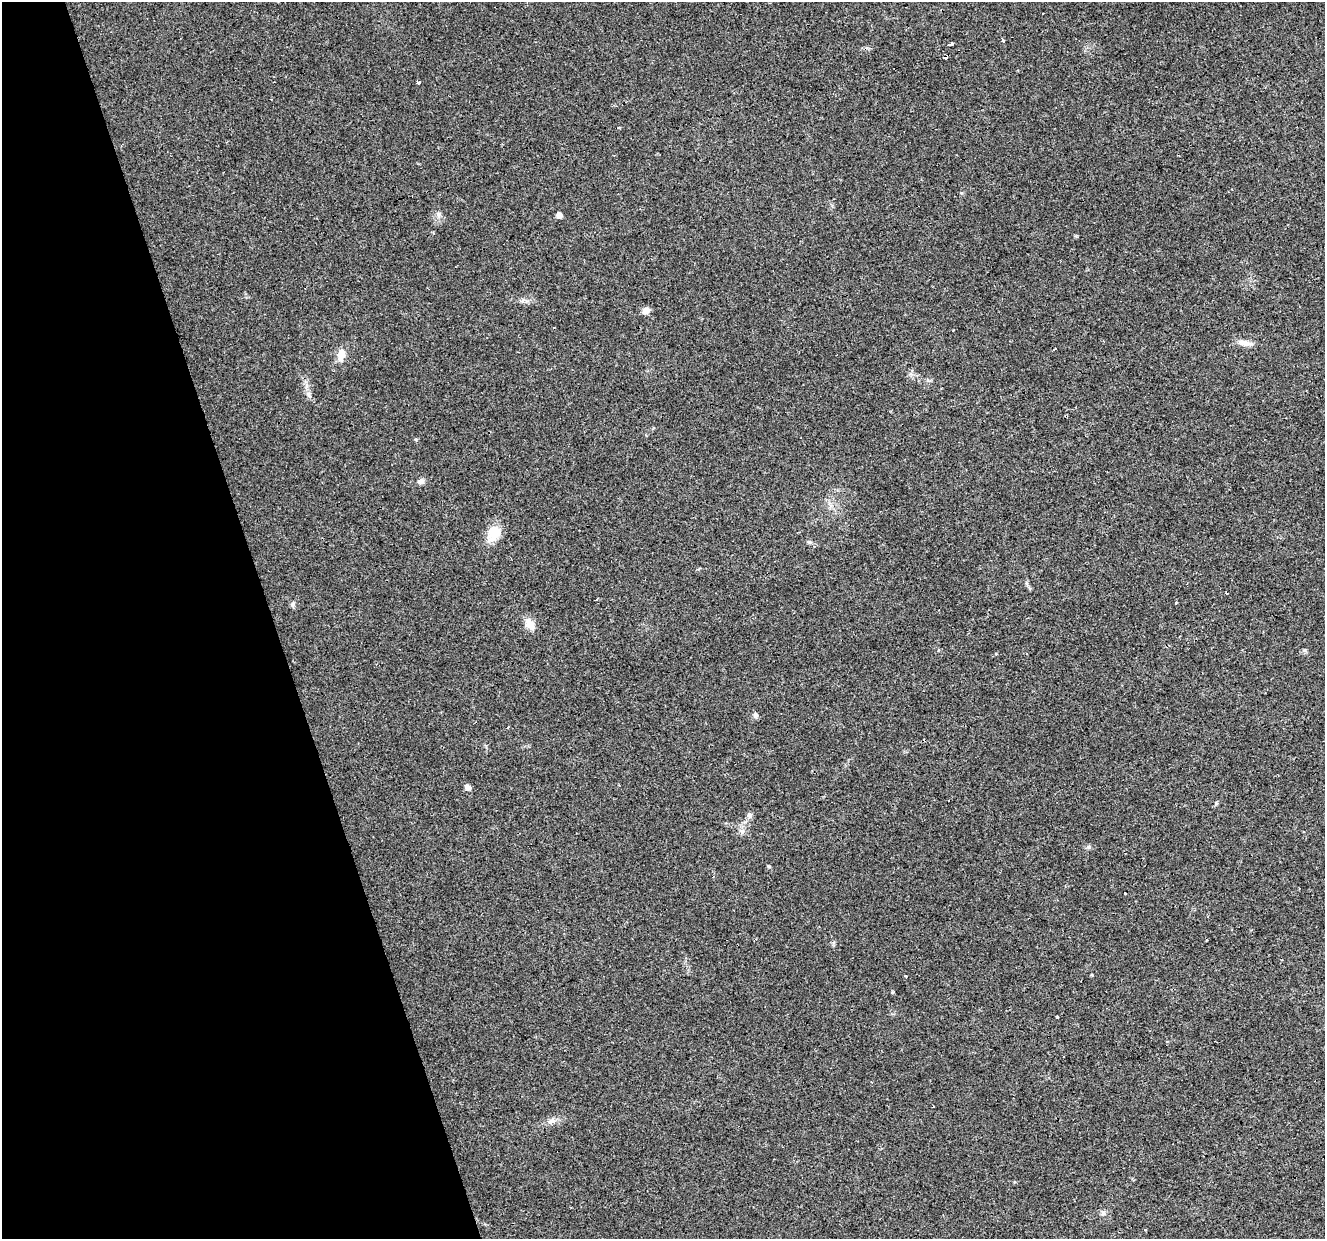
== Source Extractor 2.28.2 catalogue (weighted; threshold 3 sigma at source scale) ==
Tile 5 of 4 x 4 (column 1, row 2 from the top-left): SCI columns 1-1323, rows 2576-3812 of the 5293 x 5105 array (HDU 1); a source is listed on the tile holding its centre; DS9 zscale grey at full resolution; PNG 1327 x 1241 px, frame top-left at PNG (2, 2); no overlay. Shown black and unused: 21% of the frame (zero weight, under 3 of 4 exposures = <1% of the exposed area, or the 3 px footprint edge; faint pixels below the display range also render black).
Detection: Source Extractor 2.28.2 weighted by HDU 2 'WHT'; one run over the whole footprint, this tile lists its part. Background 0.0222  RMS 0.0032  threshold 0.0146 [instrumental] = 3 sigma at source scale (4.5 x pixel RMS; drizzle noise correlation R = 1.50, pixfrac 1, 0.0396/0.0396 arcsec/px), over >= 5 px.
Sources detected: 38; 11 cosmic-ray / hot-pixel residue — not listed; the other 27 listed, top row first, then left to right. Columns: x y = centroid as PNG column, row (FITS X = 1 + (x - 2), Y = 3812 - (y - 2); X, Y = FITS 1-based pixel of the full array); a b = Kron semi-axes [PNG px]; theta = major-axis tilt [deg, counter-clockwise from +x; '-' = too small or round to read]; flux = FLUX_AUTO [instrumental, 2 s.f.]
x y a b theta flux
1003 41 4 4 - 0.57
950 44 4 3 - 9.9
418 82 3 3 - 5.7
618 127 3 3 - 0.35
438 214 7 6 - 0.81
559 215 5 5 - 2
646 311 9 8 - 1.5
1245 343 19 7 -13 2.2
1055 349 2 2 - 0.33
341 354 12 8 78 3.2
420 481 9 6 0 1.1
494 533 19 15 59 5.9
292 605 7 5 54 0.61
530 624 14 10 -50 3.1
996 654 4 3 - 0.3
755 715 8 5 -81 0.83
467 787 7 6 - 1.1
749 815 8 7 - 0.91
742 831 7 4 18 0.68
1089 847 7 5 19 0.63
1125 892 3 3 - 1.7
1092 975 3 3 - 0.56
892 992 3 3 - 1.5
1057 1017 3 3 - 0.54
551 1121 12 5 23 1.4
1103 1213 7 6 - 0.74
1145 1229 3 3 - 1.3
Unlisted compact peaks at least as high as the median listed source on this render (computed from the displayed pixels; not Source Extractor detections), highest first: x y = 769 866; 1305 650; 809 542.